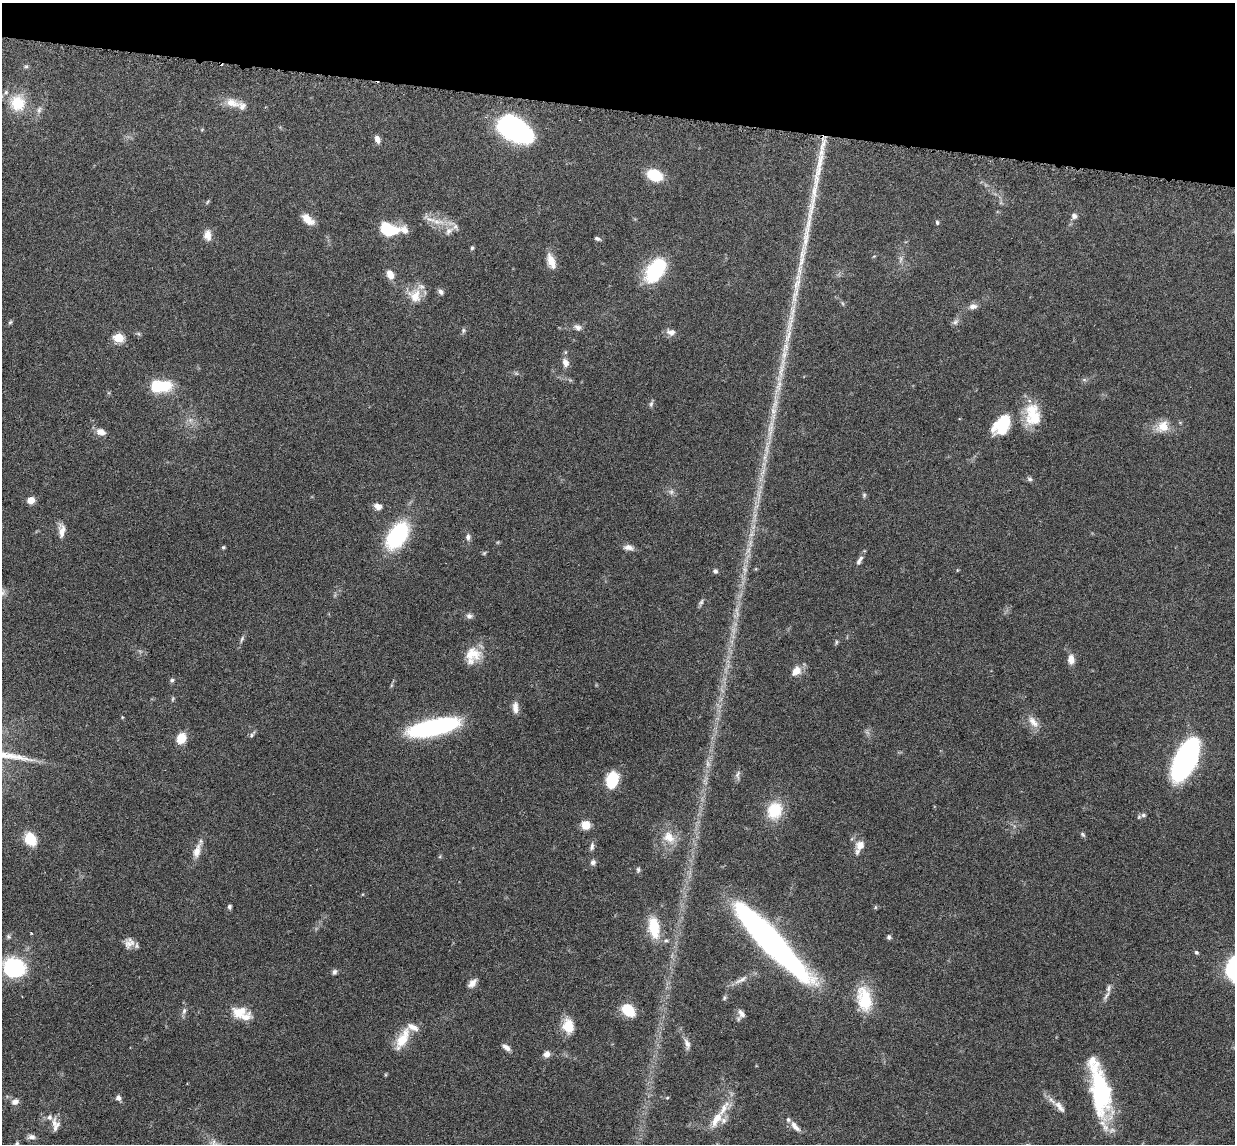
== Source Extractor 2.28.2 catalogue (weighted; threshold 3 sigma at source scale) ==
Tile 2 of 4 x 4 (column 2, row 1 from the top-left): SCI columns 1324-2556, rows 3583-4724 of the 5085 x 5014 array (HDU 1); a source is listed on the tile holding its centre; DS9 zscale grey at full resolution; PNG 1237 x 1146 px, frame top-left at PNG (2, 3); no overlay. Shown black and unused: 9% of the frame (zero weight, under 3 of 6 exposures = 3% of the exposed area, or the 3 px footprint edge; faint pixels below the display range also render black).
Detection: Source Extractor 2.28.2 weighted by HDU 2 'WHT'; one run over the whole footprint, this tile lists its part. Background 0.0461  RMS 0.0033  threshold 0.0133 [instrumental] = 3 sigma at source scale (4.09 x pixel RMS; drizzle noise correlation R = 1.36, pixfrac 0.8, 0.05/0.05 arcsec/px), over >= 5 px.
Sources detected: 153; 9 too faint to see at this stretch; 3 long thin detections or spike segments (spike, bleed or trail) — not listed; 18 inside a brighter listed object's ellipse — not listed separately; the other 123 listed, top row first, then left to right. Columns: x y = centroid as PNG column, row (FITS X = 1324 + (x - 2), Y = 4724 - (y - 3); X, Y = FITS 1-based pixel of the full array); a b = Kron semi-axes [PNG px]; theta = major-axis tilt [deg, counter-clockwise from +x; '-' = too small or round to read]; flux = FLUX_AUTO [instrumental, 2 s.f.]
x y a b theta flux
26 66 6 5 - 0.51
18 103 23 21 89 8.7
232 103 22 11 -19 3.9
39 110 11 7 62 1.2
202 129 5 3 - 0.25
514 129 28 16 -31 81
377 139 9 6 -69 1.5
654 175 14 10 -21 10
207 202 8 4 52 0.41
1074 216 7 6 - 1.2
308 219 16 8 -39 3.6
430 219 28 8 -27 3.8
937 222 5 4 - 0.56
455 227 11 7 -57 1.3
389 229 17 10 -16 16
208 235 14 9 -88 2.4
597 239 7 4 -22 0.7
472 248 6 4 86 0.5
874 256 5 3 - 0.27
901 259 10 4 89 0.95
551 261 19 9 -70 3.4
656 269 29 16 55 20
390 274 10 7 -65 3.1
441 292 8 6 -59 0.89
415 295 20 18 -63 5.2
973 306 11 8 10 1.6
10 322 6 5 - 0.45
955 322 10 7 57 1.1
578 327 12 8 -22 1.4
463 330 7 6 - 0.63
671 332 12 9 -14 1.8
139 334 7 4 -70 0.46
118 338 6 5 - 16
565 362 11 8 -74 2.1
782 369 58 8 78 10
516 373 7 4 -19 0.5
1084 380 7 4 -1 0.53
160 386 25 13 2 11
651 404 11 4 74 0.71
1033 415 27 18 -87 10
190 420 8 6 -20 1.3
1163 426 19 14 38 4.7
1003 427 26 15 15 11
101 432 11 7 -21 2.4
763 472 27 6 76 3.8
1030 479 7 6 - 0.67
864 495 7 5 90 0.49
31 500 7 6 - 2.8
378 506 11 8 -28 1.7
62 530 17 8 -90 2.6
397 535 27 16 56 30
468 537 9 7 -85 1.1
223 547 5 4 - 0.44
629 547 13 7 -10 1.6
748 551 14 7 63 2.1
484 553 6 5 - 0.41
859 562 9 5 65 0.9
745 569 13 7 -86 1.9
715 571 6 5 - 0.74
701 602 11 5 59 0.73
469 616 9 7 5 1
242 639 11 5 69 0.81
836 642 7 5 71 0.47
473 655 22 19 49 6.5
1071 659 12 8 -88 2.4
796 671 11 8 51 3.4
172 680 6 6 - 0.6
515 707 15 7 -88 2.1
122 717 5 3 - 0.29
1033 722 19 9 -51 3.1
433 727 41 12 12 61
252 734 11 4 54 0.67
181 738 10 8 64 5.6
1185 759 34 15 65 90
708 764 13 6 -82 1.5
737 775 13 6 78 1.1
612 780 16 11 74 10
775 810 22 18 68 9
1143 815 8 6 0 0.85
586 825 7 7 - 5.7
1083 834 8 5 -46 0.55
669 837 18 13 -44 5
30 839 15 11 -54 7
859 846 18 10 67 3
592 847 11 6 80 1.1
197 851 21 9 72 3.4
593 862 7 7 - 1
638 870 8 5 -90 0.62
229 907 6 5 - 0.62
875 907 6 4 90 0.36
654 927 23 11 -81 10
8 936 7 6 - 0.64
889 937 6 5 - 0.69
666 940 6 5 - 0.55
770 940 92 17 -46 140
129 943 13 11 70 2.2
1196 952 6 5 - 0.5
13 967 17 15 -21 36
334 972 6 6 - 0.86
741 980 24 6 28 2.4
472 983 12 7 48 1.9
1106 996 18 5 57 1.4
724 998 7 5 61 0.5
864 999 31 17 -80 12
628 1010 16 11 -39 6.8
184 1011 10 6 68 1.1
238 1012 20 13 5 5.6
741 1013 12 8 -57 1.6
568 1026 15 11 -83 6.6
402 1039 32 12 62 6.6
687 1044 15 6 -76 1.7
506 1047 12 6 -37 1.4
547 1054 8 7 - 1.6
1100 1092 57 18 -80 36
118 1098 6 6 - 1.3
667 1098 5 4 - 0.35
15 1102 8 7 - 1.8
1060 1107 21 8 -47 2.7
723 1109 34 12 49 6.2
55 1124 18 9 -82 2.3
795 1127 18 7 -49 2.1
31 1137 11 6 0 1.2
17 1144 8 5 77 0.84
Isophote crosses this tile's border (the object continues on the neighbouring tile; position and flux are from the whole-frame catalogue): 2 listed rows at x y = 13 967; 17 1144